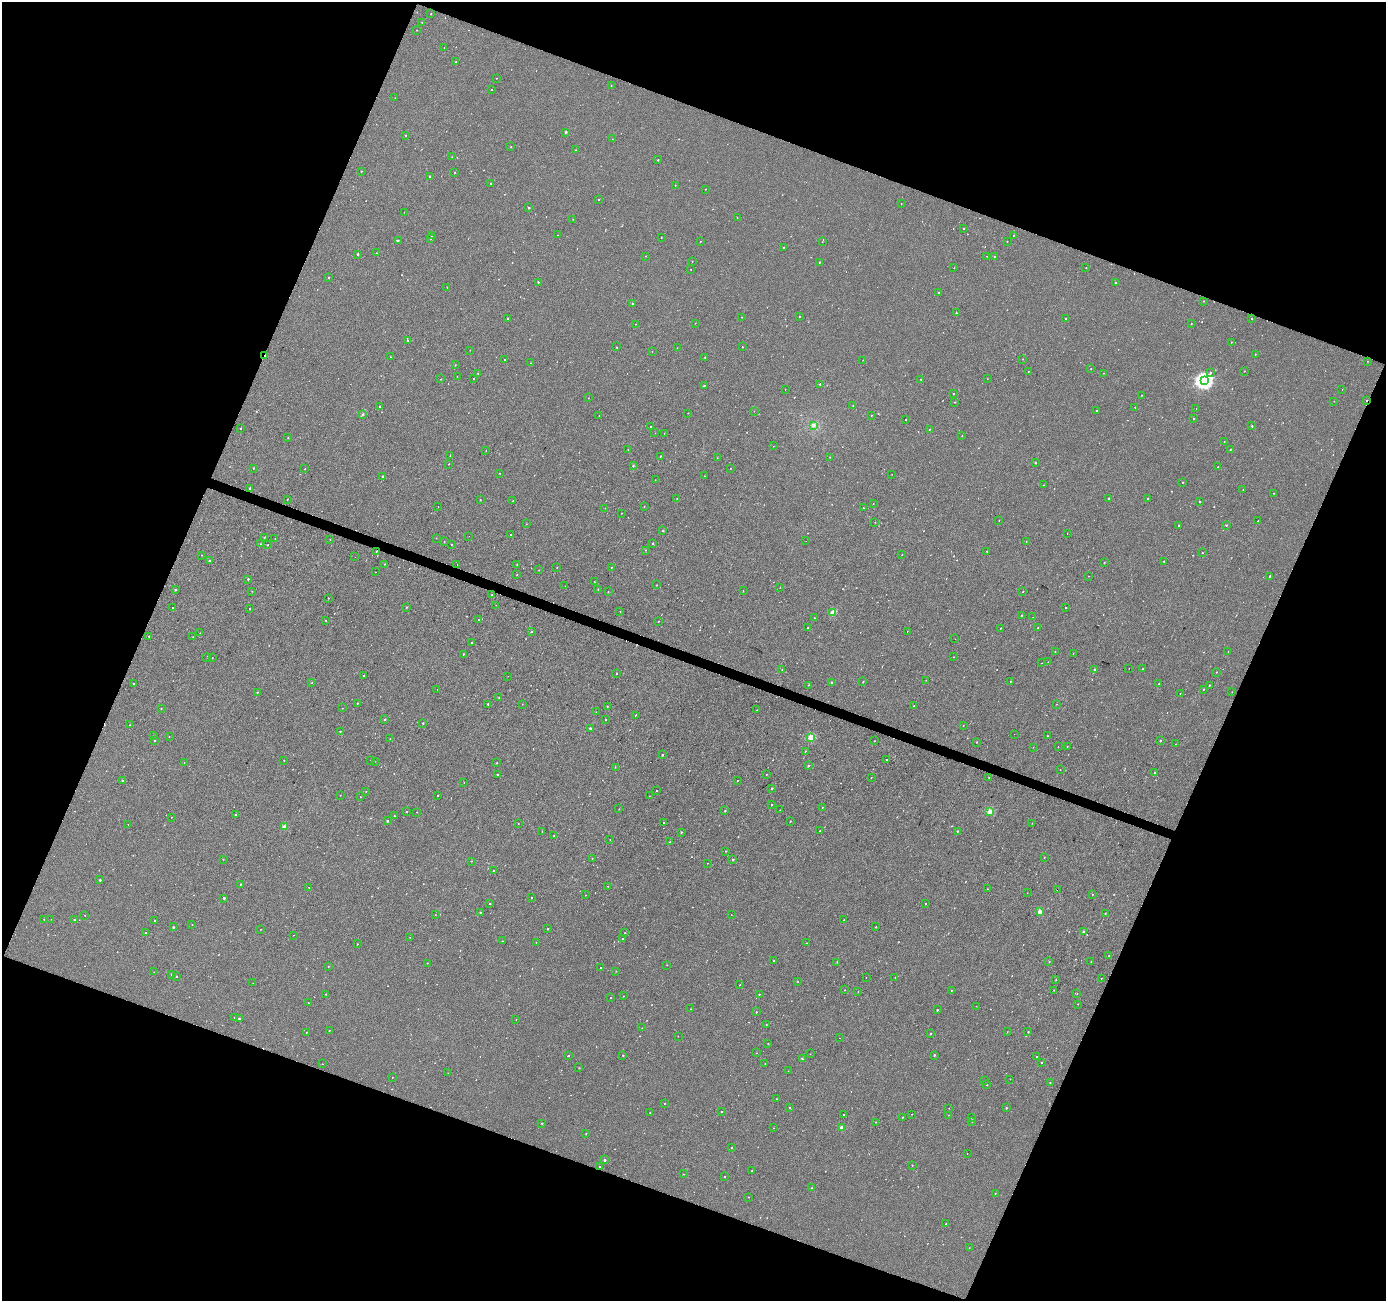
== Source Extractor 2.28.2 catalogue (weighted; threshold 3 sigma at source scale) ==
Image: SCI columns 6-5541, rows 274-5467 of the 5541 x 5676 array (HDU 1 of 3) = the unmasked area's bounding box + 8 px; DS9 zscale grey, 4 x 4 block average (1 PNG px = mean of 4 x 4 image px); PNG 1388 x 1303 px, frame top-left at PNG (2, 2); each listed source drawn as its Kron ellipse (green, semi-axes under 4 px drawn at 4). Shown black and unused: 42% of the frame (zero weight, under 2 of 3 exposures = <1% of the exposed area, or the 3 px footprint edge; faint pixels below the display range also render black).
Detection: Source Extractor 2.28.2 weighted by HDU 2 'WHT'. Background -5.98e-04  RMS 0.0041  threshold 0.0186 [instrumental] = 3 sigma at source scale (4.5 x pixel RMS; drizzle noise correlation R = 1.50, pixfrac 1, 0.0396/0.0396 arcsec/px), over >= 5 px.
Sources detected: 883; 17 too faint to see at this stretch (4 x 4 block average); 14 cosmic-ray / hot-pixel residue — neither listed nor drawn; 3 coinciding with a brighter row at this scale — not listed separately; of the other 849, all 500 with FLUX_AUTO >= 0.719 (the completeness limit of this list) listed and drawn (349 fainter detections not listed), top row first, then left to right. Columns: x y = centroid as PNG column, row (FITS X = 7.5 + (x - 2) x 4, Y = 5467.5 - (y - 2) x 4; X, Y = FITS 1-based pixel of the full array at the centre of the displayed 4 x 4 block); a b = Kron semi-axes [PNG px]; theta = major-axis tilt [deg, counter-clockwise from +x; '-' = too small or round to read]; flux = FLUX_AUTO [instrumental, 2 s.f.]
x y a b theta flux
431 14 2 2 - 1.8
422 22 2 2 - 0.83
417 30 2 2 - 0.87
444 48 2 2 - 0.9
456 62 2 2 - 2.6
496 78 2 2 - 0.81
611 86 2 2 - 1
492 90 2 2 - 20
395 98 2 2 - 0.96
566 132 2 2 - 8.5
405 135 2 2 - 1.9
612 139 2 2 - 1
511 147 2 2 - 1.7
576 150 2 2 - 2.9
452 157 2 2 - 1.1
658 160 2 2 - 2.7
361 171 2 2 - 1.9
454 173 2 2 - 1.3
429 176 2 2 - 6.3
491 183 2 2 - 1.5
675 185 2 2 - 1.5
705 189 2 2 - 1.4
599 200 2 2 - 0.88
901 203 2 2 - 1.1
529 208 2 2 - 3.9
404 212 2 2 - 0.85
737 217 2 2 - 0.72
573 219 2 2 - 0.78
963 228 2 2 - 2.6
557 235 2 2 - 0.76
1013 235 2 2 - 1.5
431 236 2 2 - 1.6
661 238 2 2 - 1.5
431 239 2 2 - 0.8
398 240 2 2 - 1.3
700 241 2 2 - 1.7
1007 241 2 2 - 2
822 242 2 2 - 0.9
783 248 2 2 - 4.1
376 253 2 2 - 2.2
358 254 2 2 - 7.1
646 256 2 2 - 1.1
987 256 2 2 - 1.1
994 256 2 2 - 1.5
692 262 2 2 - 1.2
819 262 2 2 - 3.5
954 268 2 2 - 0.78
1086 268 2 2 - 1.8
691 269 2 2 - 0.73
329 277 2 2 - 1.1
538 282 2 2 - 1.8
1115 283 2 2 - 1.9
447 287 2 2 - 0.81
939 292 2 2 - 4.1
1203 301 2 2 - 1.8
632 303 2 2 - 2.5
956 313 2 2 - 2.7
799 316 2 2 - 1.8
742 317 2 2 - 1.2
507 318 2 2 - 2.5
1251 318 2 2 - 1.8
1066 319 2 2 - 0.89
695 323 2 2 - 0.95
635 324 2 2 - 0.8
1191 324 2 2 - 2.3
408 340 2 2 - 1.9
1231 342 2 2 - 0.88
616 347 2 2 - 0.94
742 347 2 2 - 1.6
677 348 2 2 - 0.72
470 350 2 2 - 0.88
652 351 2 2 - 0.86
1255 354 2 2 - 1.4
265 355 2 2 - 1.8
390 357 2 2 - 1
705 357 2 2 - 3.1
504 359 2 2 - 1.5
1022 359 2 2 - 0.78
863 360 2 2 - 0.74
1368 361 2 2 - 1.2
531 363 2 2 - 1.4
455 365 2 2 - 1.5
1091 369 2 2 - 1.1
1028 371 2 2 - 1.5
1245 371 2 2 - 1
478 373 2 2 - 2.6
1104 373 2 2 - 1.2
1210 373 2 2 - 1.8
457 376 2 2 - 0.81
441 379 2 2 - 0.99
473 379 2 2 - 0.96
921 379 2 2 - 2.4
987 379 2 2 - 0.74
1204 381 4 4 - 780
820 384 2 2 - 2.5
704 385 2 2 - 1.5
785 389 2 2 - 0.77
1342 389 2 2 - 0.78
953 394 2 2 - 2.2
1142 395 2 2 - 1.2
588 398 2 2 - 1.4
1367 400 2 2 - 1.7
1334 401 2 2 - 1
955 402 2 2 - 1.5
853 405 2 2 - 2.1
379 406 2 2 - 2.1
1135 407 2 2 - 2.2
1196 409 2 2 - 1.5
754 411 2 2 - 1.1
1096 411 2 2 - 2.2
688 413 2 2 - 0.94
363 414 2 2 - 1.3
871 415 2 2 - 1
599 416 2 2 - 0.99
906 419 2 2 - 1.4
1194 419 2 2 - 2
813 425 3 2 - 2.1
1252 426 2 2 - 2.4
650 427 2 2 - 1.7
240 429 2 2 - 1.5
929 429 2 2 - 1.1
655 433 2 2 - 0.76
664 433 2 2 - 1.2
962 436 2 2 - 1.2
288 438 2 2 - 1.6
1224 441 2 2 - 0.88
773 446 2 2 - 0.78
628 449 2 2 - 0.82
1230 450 2 2 - 1.8
486 451 2 2 - 0.81
450 456 2 2 - 1.1
660 456 2 2 - 2.6
830 457 2 2 - 1.4
717 458 2 2 - 1.2
1036 463 2 2 - 6.3
449 464 2 2 - 1.2
633 466 2 2 - 3.3
1218 467 2 2 - 2
253 468 2 2 - 2.9
730 468 2 2 - 1.4
305 469 2 2 - 1.2
500 473 2 2 - 0.94
892 474 2 2 - 1
383 476 2 2 - 6.6
705 476 2 2 - 1.7
655 480 2 2 - 0.78
1183 482 2 2 - 1.4
1043 485 2 2 - 1.1
250 488 2 2 - 2.8
1243 489 2 2 - 0.77
1274 493 2 2 - 1.2
1148 498 2 2 - 1.5
287 499 2 2 - 0.98
677 499 2 2 - 0.83
1109 499 2 2 - 3.6
480 500 2 2 - 2.4
513 501 2 2 - 0.9
1200 502 2 2 - 2.4
873 503 2 2 - 0.82
438 506 2 2 - 1.1
644 506 2 2 - 1.1
605 508 2 2 - 0.83
863 508 2 2 - 1.3
621 513 2 2 - 0.76
999 520 2 2 - 1.9
1258 521 2 2 - 1.2
875 522 2 2 - 0.99
526 524 2 2 - 0.95
1178 525 2 2 - 1.9
1226 525 2 2 - 2.4
663 530 2 2 - 2.8
1067 534 2 2 - 1.2
511 535 2 2 - 1.1
469 536 2 2 - 0.76
264 537 2 2 - 1.2
436 538 2 2 - 1.2
275 539 2 2 - 1
330 539 2 2 - 1.1
444 541 2 2 - 1.5
806 541 2 2 - 1.4
1026 542 2 2 - 1.5
653 543 2 2 - 1.6
260 544 2 2 - 1.2
451 544 2 2 - 2.1
267 545 2 2 - 0.87
646 550 2 2 - 0.74
376 551 2 2 - 1.2
987 551 2 2 - 1.3
1202 553 2 2 - 1.5
202 555 2 2 - 0.77
902 555 2 2 - 1
355 557 2 2 - 1
209 561 2 2 - 3.7
1164 561 2 2 - 2.3
1104 563 2 2 - 1.8
385 564 2 2 - 1.1
457 564 2 2 - 1.7
517 564 2 2 - 1.4
557 567 2 2 - 0.93
611 567 2 2 - 1.3
539 570 2 2 - 0.84
376 572 2 2 - 4.1
517 575 2 2 - 1.8
1088 576 2 2 - 1.6
1270 576 2 2 - 2.8
248 579 2 2 - 3
594 582 2 2 - 4
656 585 2 2 - 1.5
565 586 2 2 - 1.1
780 587 2 2 - 0.77
598 589 2 2 - 1.9
175 590 2 2 - 3.5
252 591 2 2 - 1.1
743 591 2 2 - 0.92
608 592 2 2 - 1.2
1023 592 2 2 - 0.95
492 594 2 2 - 2.7
328 598 2 2 - 1.3
496 605 2 2 - 1.9
406 607 2 2 - 2.3
173 608 2 2 - 1.5
1066 608 2 2 - 0.79
250 609 2 2 - 1.4
620 611 2 2 - 1.7
833 612 2 2 - 40
1022 615 2 2 - 1.4
1033 617 2 2 - 0.73
814 618 2 2 - 1.6
326 620 2 2 - 1
479 620 2 2 - 1.4
658 621 2 2 - 0.95
808 628 2 2 - 2.4
1001 628 2 2 - 1.6
1038 628 2 2 - 1.2
532 631 2 2 - 1.3
907 631 2 2 - 5.1
200 633 2 2 - 1.2
149 636 2 2 - 0.97
193 637 2 2 - 0.75
955 639 2 2 - 1.1
471 643 2 2 - 1.4
1055 652 2 2 - 0.9
1228 652 2 2 - 1
1073 653 2 2 - 0.72
463 654 2 2 - 3.1
207 657 2 2 - 1.3
953 657 2 2 - 1.2
212 658 2 2 - 0.94
1048 662 2 2 - 1.1
1042 663 2 2 - 1.3
1129 668 2 2 - 0.91
782 669 2 2 - 1.7
1142 669 2 2 - 2.5
1095 670 2 2 - 13
1216 672 2 2 - 1.4
616 673 2 2 - 3.6
364 675 2 2 - 1.6
508 676 2 2 - 0.82
926 680 2 2 - 0.82
1010 681 2 2 - 1.7
312 682 2 2 - 1.2
832 682 2 2 - 3.7
863 682 2 2 - 2.5
134 684 2 2 - 0.99
1159 684 2 2 - 2.6
808 685 2 2 - 1
1209 685 2 2 - 2.2
437 689 2 2 - 0.74
1203 689 2 2 - 0.83
257 692 2 2 - 2
1232 692 2 2 - 1.1
1180 693 2 2 - 0.76
499 697 2 2 - 1.3
357 703 2 2 - 1.2
488 704 2 2 - 4.8
522 704 2 2 - 0.8
1056 704 2 2 - 2.3
914 706 2 2 - 1.3
607 707 2 2 - 1.5
161 708 2 2 - 1.5
342 708 2 2 - 1
756 710 2 2 - 1.2
596 712 2 2 - 1
635 715 2 2 - 1.4
385 719 2 2 - 5.5
606 720 2 2 - 1.4
423 723 2 2 - 1.8
130 725 2 2 - 1.1
963 725 2 2 - 2.9
590 728 2 2 - 6.5
340 732 2 2 - 3.6
1014 734 2 2 - 1.2
154 736 2 2 - 0.77
169 736 2 2 - 0.87
1047 736 2 2 - 1.3
811 737 2 2 - 84
390 739 2 2 - 0.96
155 740 2 2 - 2.2
874 741 2 2 - 1.3
1160 741 2 2 - 2.2
976 742 2 2 - 1.3
1175 744 2 2 - 0.8
1067 746 2 2 - 1
1033 747 2 2 - 0.92
1058 747 2 2 - 2.4
805 751 2 2 - 2
662 755 2 2 - 3.3
284 760 2 2 - 1.4
371 760 2 2 - 1.4
886 760 2 2 - 1.5
375 761 2 2 - 0.98
184 762 2 2 - 0.76
497 763 2 2 - 1.3
808 766 2 2 - 3.4
615 767 2 2 - 0.97
1060 769 2 2 - 1.4
1154 772 2 2 - 1.4
497 774 2 2 - 2.9
766 774 2 2 - 1.3
989 777 2 2 - 1.5
871 778 2 2 - 2.4
738 780 2 2 - 0.73
122 781 2 2 - 3
464 782 2 2 - 0.72
772 788 2 2 - 4.1
366 791 2 2 - 1.2
657 791 2 2 - 1.1
340 795 2 2 - 0.95
437 796 2 2 - 0.93
649 796 2 2 - 0.94
360 797 2 2 - 1.5
772 805 2 2 - 1.3
822 807 2 2 - 0.88
619 809 2 2 - 0.94
780 810 2 2 - 0.72
407 811 2 2 - 1.1
725 811 2 2 - 2.9
417 812 2 2 - 1.5
990 812 2 2 - 68
236 814 2 2 - 1.2
394 816 2 2 - 1.4
172 817 2 2 - 1.2
387 821 2 2 - 4.6
790 821 2 2 - 2.5
663 823 2 2 - 1.7
1032 823 2 2 - 0.82
128 824 2 2 - 1.2
518 824 2 2 - 1.1
284 827 2 2 - 36
820 831 2 2 - 1.2
957 831 2 2 - 2.3
542 832 2 2 - 0.91
681 832 2 2 - 2.7
554 836 2 2 - 2.8
610 839 2 2 - 0.79
670 842 2 2 - 3.2
726 851 2 2 - 1.3
1044 857 2 2 - 1.5
592 858 2 2 - 1.8
223 859 2 2 - 1.2
733 860 2 2 - 4.7
471 861 2 2 - 1.7
707 863 2 2 - 1.3
493 871 2 2 - 1.3
100 880 2 2 - 4.7
240 884 2 2 - 3.3
608 886 2 2 - 0.98
309 887 2 2 - 1.9
987 889 2 2 - 1.4
1057 890 2 2 - 5.9
1027 893 2 2 - 1.8
586 895 2 2 - 0.87
1092 895 2 2 - 1.6
224 898 2 2 - 7.1
532 898 2 2 - 2.2
490 903 2 2 - 1.2
925 904 2 2 - 1.2
480 912 2 2 - 2.4
1040 912 2 2 - 40
1105 914 2 2 - 2.1
85 915 2 2 - 1.4
435 915 2 2 - 0.78
731 915 2 2 - 0.73
44 919 2 2 - 0.73
51 919 2 2 - 1
74 920 2 2 - 3
844 920 2 2 - 1.2
154 921 2 2 - 1.6
192 924 2 2 - 0.72
173 927 2 2 - 4.6
876 927 2 2 - 1
261 929 2 2 - 0.89
548 929 2 2 - 1.7
1083 932 2 2 - 11
145 933 2 2 - 1.9
625 933 2 2 - 1.3
293 935 2 2 - 0.9
410 937 2 2 - 1.2
623 938 2 2 - 2.7
503 941 2 2 - 1.3
536 942 2 2 - 0.9
806 943 2 2 - 1.3
357 944 2 2 - 1.7
1109 955 2 2 - 1.5
774 961 2 2 - 1.5
837 962 2 2 - 1.7
1049 962 2 2 - 2.1
1091 962 2 2 - 1.1
427 963 2 2 - 1.2
667 965 2 2 - 0.84
328 966 2 2 - 1.2
600 968 2 2 - 1.2
616 971 2 2 - 1.2
154 972 2 2 - 0.87
171 974 2 2 - 3.9
176 976 2 2 - 1.7
866 977 2 2 - 1.1
895 977 2 2 - 2.2
1101 978 2 2 - 0.85
1056 979 2 2 - 1.2
798 981 2 2 - 1.7
253 983 2 2 - 0.82
740 985 2 2 - 1
845 990 2 2 - 1.1
951 990 2 2 - 1.7
1054 990 2 2 - 1.2
858 992 2 2 - 0.99
1077 993 2 2 - 1.4
326 994 2 2 - 2
759 994 2 2 - 2.7
623 996 2 2 - 1.4
611 997 2 2 - 1.7
308 1003 2 2 - 1.6
1078 1004 2 2 - 1
976 1006 2 2 - 0.83
690 1009 2 2 - 0.87
937 1010 2 2 - 3.7
756 1012 2 2 - 2.5
234 1017 2 2 - 1.3
239 1018 2 2 - 8
516 1019 2 2 - 1.2
766 1025 2 2 - 0.8
642 1028 2 2 - 1.5
329 1030 2 2 - 1.3
306 1032 2 2 - 1.1
1007 1032 2 2 - 0.81
1028 1032 2 2 - 2.2
930 1034 2 2 - 1.7
678 1036 2 2 - 0.95
840 1038 2 2 - 0.89
768 1043 2 2 - 1
756 1053 2 2 - 0.85
810 1054 2 2 - 0.88
623 1055 2 2 - 3.2
934 1055 2 2 - 3.3
568 1056 2 2 - 2.9
1036 1056 2 2 - 1.3
803 1059 2 2 - 1
1042 1062 2 2 - 2.1
765 1063 2 2 - 0.98
322 1064 2 2 - 1.1
579 1068 2 2 - 2
788 1071 2 2 - 0.75
448 1073 2 2 - 0.91
392 1077 2 2 - 1.1
1010 1079 2 2 - 0.72
985 1080 2 2 - 0.73
1050 1083 2 2 - 1.4
987 1084 2 2 - 2.2
776 1099 2 2 - 1.1
664 1104 2 2 - 0.81
789 1107 2 2 - 2.3
949 1108 2 2 - 0.72
1006 1108 2 2 - 2.7
721 1111 2 2 - 2
650 1112 2 2 - 0.73
912 1114 2 2 - 0.95
843 1115 2 2 - 2.1
948 1115 2 2 - 0.76
902 1117 2 2 - 1
972 1118 2 2 - 1.8
876 1122 2 2 - 1.1
972 1122 2 2 - 0.77
542 1123 2 2 - 2.1
773 1128 2 2 - 0.92
841 1128 2 2 - 26
586 1134 2 2 - 1.5
731 1148 2 2 - 2
967 1153 2 2 - 1.2
605 1160 2 2 - 9.3
912 1165 2 2 - 1.6
600 1167 2 2 - 3.2
752 1171 2 2 - 1.2
684 1174 2 2 - 1.3
725 1177 2 2 - 1.9
812 1188 2 2 - 2.7
995 1193 2 2 - 1.2
748 1197 2 2 - 1.2
946 1224 2 2 - 3.3
969 1248 2 2 - 0.8
Overlapping masked pixels (flux is a lower limit): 3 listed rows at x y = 265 355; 1367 400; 1057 890